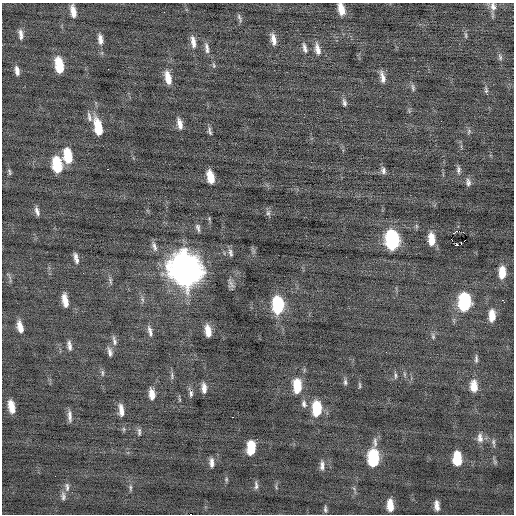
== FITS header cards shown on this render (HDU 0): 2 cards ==
NAXIS1  =                  512 / Axis length
NAXIS2  =                  512 / Axis length

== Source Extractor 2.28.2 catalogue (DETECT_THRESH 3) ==
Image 512 x 512 px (HDU 0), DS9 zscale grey, 1 PNG px = 1 image px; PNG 516 x 516 px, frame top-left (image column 1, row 512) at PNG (2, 3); no overlay
Background -0.0276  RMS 0.77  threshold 2.31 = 3 sigma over >= 5 px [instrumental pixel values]
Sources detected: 100; all 100 listed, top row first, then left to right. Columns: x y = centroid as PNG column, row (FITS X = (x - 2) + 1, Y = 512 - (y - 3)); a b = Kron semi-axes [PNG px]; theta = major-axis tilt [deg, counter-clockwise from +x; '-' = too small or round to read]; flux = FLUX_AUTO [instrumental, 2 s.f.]
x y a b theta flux
493 7 12 8 -81 280
341 9 12 6 -76 620
73 11 13 5 -79 510
164 12 2 2 - 230
239 18 12 4 -66 120
21 34 14 6 -85 280
466 35 9 3 -79 97
100 39 14 6 -83 350
273 39 15 6 -76 360
193 42 17 7 -81 380
207 48 16 5 -81 250
305 48 13 5 -76 220
317 49 16 7 -77 390
500 57 10 5 -75 130
59 65 13 6 -80 1700
214 65 8 4 -72 86
17 71 11 5 -82 280
382 77 15 6 -77 340
168 78 16 7 -76 670
413 87 11 5 -81 130
486 90 9 5 -81 110
344 102 11 6 -78 170
89 117 15 6 -76 240
441 121 2 2 - 62
180 124 13 6 -76 350
98 127 17 7 -78 1500
210 131 11 5 -79 150
469 131 8 4 60 98
68 156 14 7 -81 1500
57 165 13 7 -82 2200
108 169 2 2 - 47
383 170 10 6 -80 190
458 170 11 5 89 160
9 172 9 4 -74 99
210 177 12 6 -76 830
468 182 10 6 -84 200
37 211 11 5 -74 210
268 213 8 6 75 140
416 226 6 4 -89 79
198 228 10 5 -75 150
456 231 4 2 - 170
431 239 13 7 -85 790
451 239 3 2 - 1100
392 240 13 9 -84 7100
461 243 3 2 - 54
458 245 3 3 - 330
154 246 13 5 -71 210
230 253 11 5 -73 160
76 258 12 4 -77 260
185 269 17 12 -76 82000
502 272 12 6 90 910
110 281 11 5 -80 130
231 283 13 6 -70 190
65 300 13 5 -80 600
502 300 4 2 - 120
464 302 13 8 -90 5400
278 305 14 8 -86 3600
492 316 12 6 89 720
20 327 13 6 -76 490
150 331 16 5 -77 260
208 331 11 5 -81 600
433 336 9 5 -77 110
114 341 14 5 -75 190
69 345 12 5 -81 230
110 352 12 6 -76 220
476 359 11 4 88 130
102 373 10 4 -86 110
404 374 6 4 -71 81
172 375 11 4 -88 130
395 375 10 3 90 100
345 382 9 5 87 130
360 385 9 3 -90 80
297 386 14 8 -89 1500
474 386 13 8 -85 640
204 388 11 5 -86 340
191 393 9 5 -88 150
152 394 11 6 -83 520
179 399 6 4 -71 64
304 404 10 6 -79 190
11 407 12 6 -77 670
317 409 13 7 -90 2200
121 410 16 6 -82 440
70 416 13 4 -87 240
139 432 10 5 -90 130
480 438 13 8 -85 300
493 442 12 4 -80 120
251 448 12 6 88 1500
373 458 15 7 88 4000
457 458 12 7 -86 1600
211 463 10 5 -89 260
322 465 12 6 90 240
55 476 2 2 - 57
226 479 7 5 71 79
256 485 11 5 -85 150
67 487 13 6 -84 220
130 488 9 4 -86 110
63 496 12 6 -88 190
390 505 12 6 -87 700
437 505 9 5 -82 310
325 509 8 4 -89 110
At the frame edge (FLAGS 8, measured only in part): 2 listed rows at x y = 493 7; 341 9